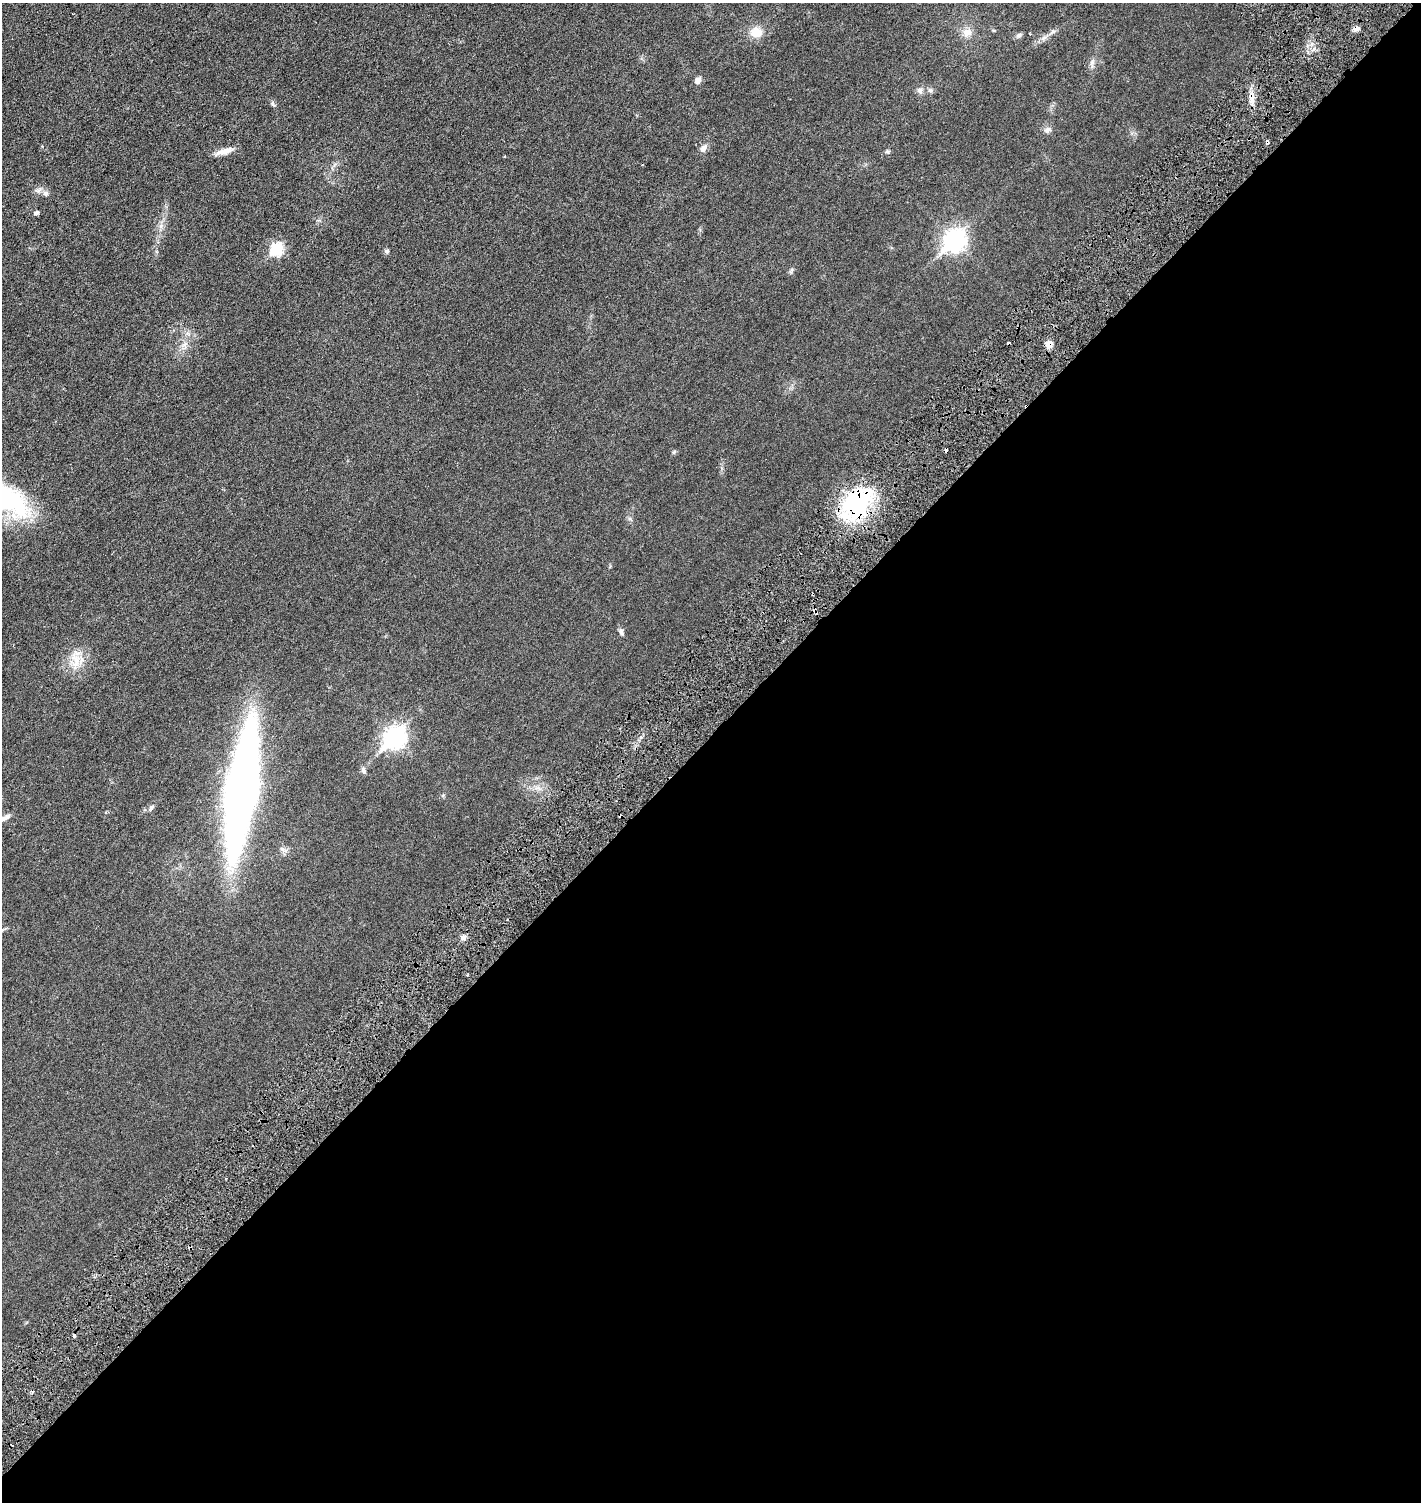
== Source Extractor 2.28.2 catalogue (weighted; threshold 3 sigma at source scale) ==
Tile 12 of 4 x 4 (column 4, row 3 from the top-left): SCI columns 4556-5974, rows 1569-3068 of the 6158 x 6158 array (HDU 1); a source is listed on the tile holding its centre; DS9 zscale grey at full resolution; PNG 1423 x 1504 px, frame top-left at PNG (2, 3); no overlay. Shown black and unused: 51% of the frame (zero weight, under 3 of 6 exposures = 1% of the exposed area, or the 3 px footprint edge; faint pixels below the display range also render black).
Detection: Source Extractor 2.28.2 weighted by HDU 2 'WHT'; one run over the whole footprint, this tile lists its part. Background 0.0255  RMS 0.0046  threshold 0.0187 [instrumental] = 3 sigma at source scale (4.09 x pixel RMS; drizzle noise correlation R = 1.36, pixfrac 0.8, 0.05/0.05 arcsec/px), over >= 5 px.
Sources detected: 42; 7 cosmic-ray / hot-pixel residue — not listed; the other 35 listed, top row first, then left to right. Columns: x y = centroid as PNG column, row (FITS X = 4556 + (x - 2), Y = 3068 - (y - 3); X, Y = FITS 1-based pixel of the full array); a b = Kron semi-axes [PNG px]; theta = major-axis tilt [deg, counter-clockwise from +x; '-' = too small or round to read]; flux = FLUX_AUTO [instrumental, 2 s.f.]
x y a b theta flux
1356 29 8 5 7 1.5
756 32 12 12 - 5.5
967 32 12 11 - 2.9
1053 32 7 4 2 0.73
1019 35 7 6 - 0.79
698 80 8 7 - 1.7
920 91 8 7 - 1.4
273 104 9 5 -58 0.83
1047 129 10 6 32 1.2
1267 142 5 4 - 0.92
42 146 3 3 - 0.33
703 148 12 7 49 1.6
224 151 22 7 16 3.3
887 151 5 5 - 0.56
642 165 4 2 - 0.24
45 193 8 7 - 1.2
36 213 4 4 - 1.1
955 240 10 8 46 180
277 249 7 6 - 30
387 251 6 5 - 0.91
185 344 8 5 45 1.3
1049 345 8 7 - 2.7
674 452 6 5 - 0.55
857 503 43 30 67 38
815 611 7 3 -59 1.6
621 632 9 5 -69 1
75 660 25 12 -81 6.4
395 737 10 8 43 180
363 771 10 5 -66 0.96
538 788 11 3 -11 1.2
242 789 82 18 82 440
151 808 9 5 55 0.95
5 818 15 5 30 1.6
282 849 9 4 -35 1.1
463 938 7 6 - 1.4
Overlapping masked pixels (flux is a lower limit): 5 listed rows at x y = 1356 29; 1267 142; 1049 345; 857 503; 815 611
Isophote crosses this tile's border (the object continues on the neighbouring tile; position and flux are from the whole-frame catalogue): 1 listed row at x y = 5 818
Unlisted compact peaks at least as high as the median listed source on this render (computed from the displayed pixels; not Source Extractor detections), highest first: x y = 1092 63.